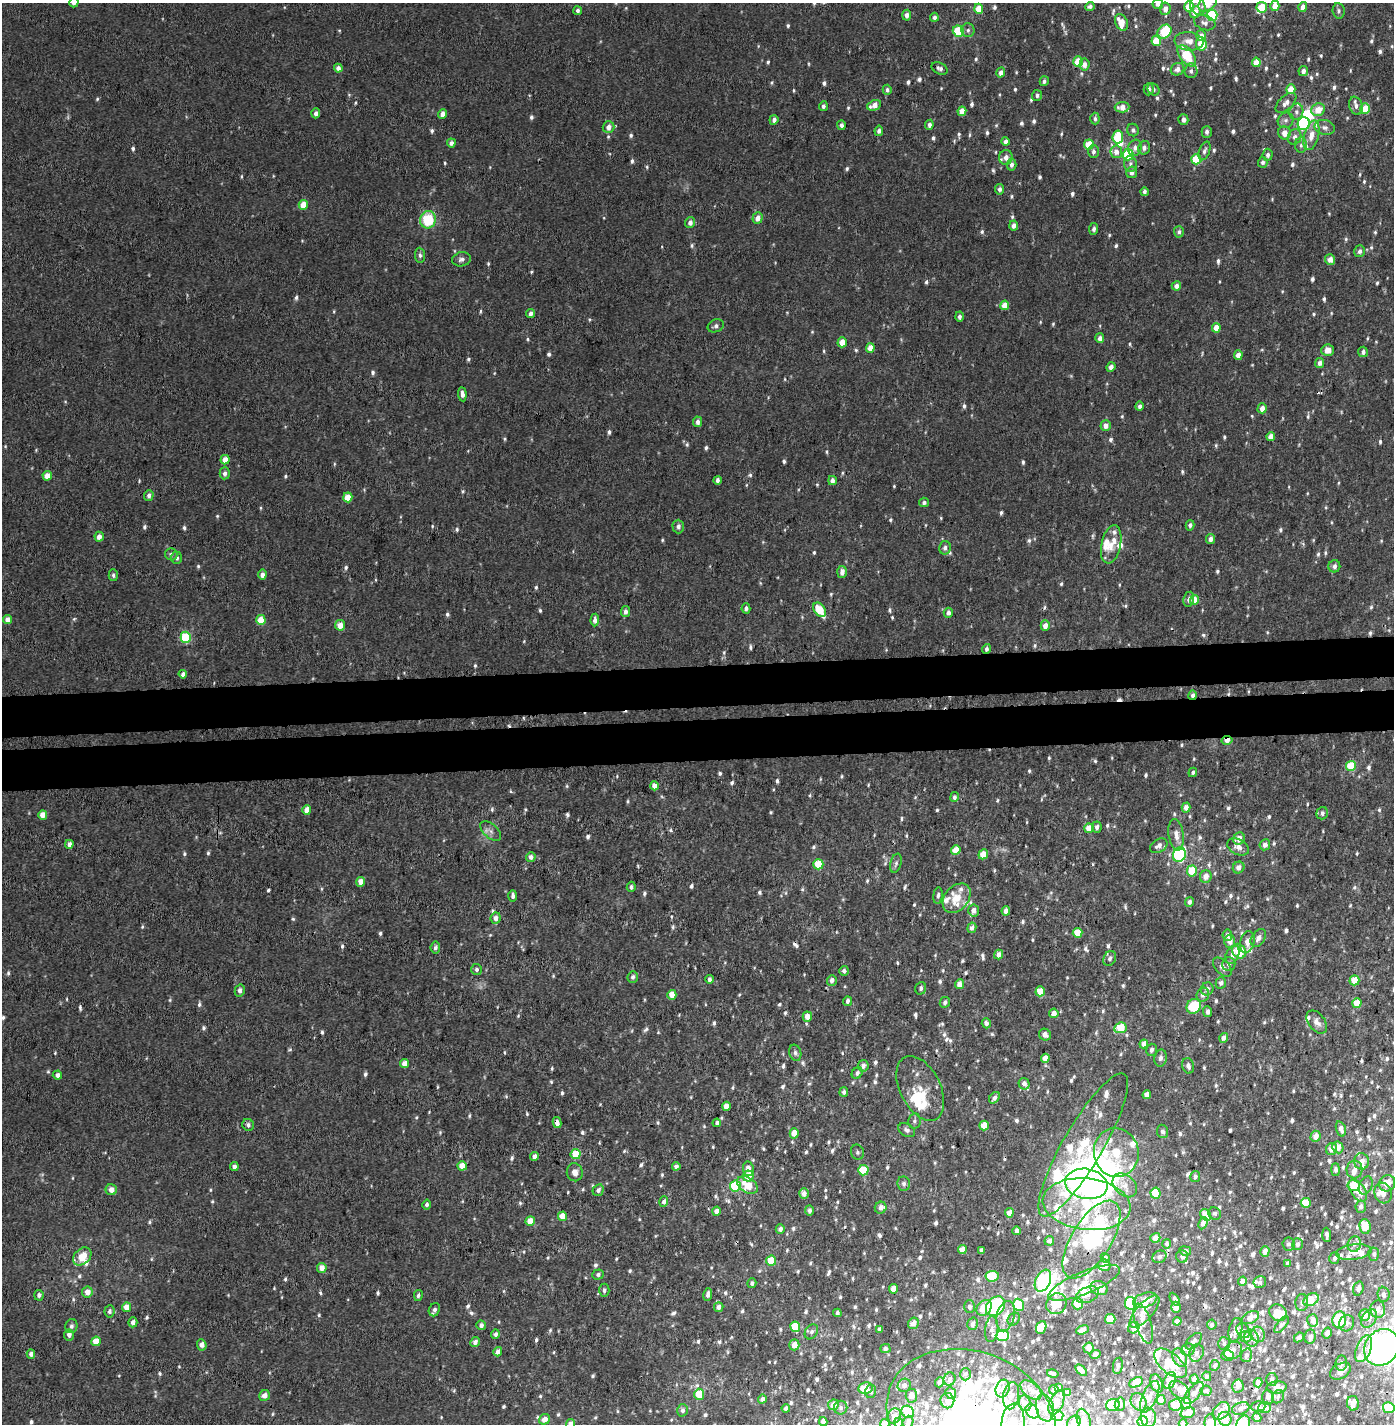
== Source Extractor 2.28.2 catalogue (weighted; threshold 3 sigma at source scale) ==
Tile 5 of 3 x 3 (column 2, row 2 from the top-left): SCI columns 1431-2822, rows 1548-2969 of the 4243 x 4517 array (HDU 1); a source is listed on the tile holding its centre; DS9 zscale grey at full resolution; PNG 1396 x 1426 px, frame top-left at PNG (2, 3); each listed source drawn as its Kron ellipse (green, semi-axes under 4 px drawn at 4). Shown black and unused: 6% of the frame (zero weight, under 3 of 4 exposures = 6% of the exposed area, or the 3 px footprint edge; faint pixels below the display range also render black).
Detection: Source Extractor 2.28.2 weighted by HDU 2 'WHT'; one run over the whole footprint, this tile lists its part. Background 0.00101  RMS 0.0036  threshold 0.0163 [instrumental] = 3 sigma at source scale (4.5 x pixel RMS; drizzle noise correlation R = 1.50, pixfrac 1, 0.0396/0.0396 arcsec/px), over >= 5 px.
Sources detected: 1215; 20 inside a brighter object's white glare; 13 cosmic-ray / hot-pixel residue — neither listed nor drawn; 100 inside a brighter listed object's ellipse — not listed separately; of the other 1082, all 500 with FLUX_AUTO >= 0.945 (the completeness limit of this list) listed and drawn (582 fainter detections not listed), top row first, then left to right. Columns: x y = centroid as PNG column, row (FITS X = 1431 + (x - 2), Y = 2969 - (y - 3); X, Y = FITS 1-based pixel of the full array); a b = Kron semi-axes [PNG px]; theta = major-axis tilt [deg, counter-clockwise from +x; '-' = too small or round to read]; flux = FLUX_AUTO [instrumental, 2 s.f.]
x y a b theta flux
74 3 5 4 - 1.1
1208 3 10 7 33 5.5
1158 4 5 5 - 1.9
1198 6 9 7 -62 2.1
1275 6 5 4 - 3.9
1090 7 5 4 - 1.1
1189 7 5 5 - 8
1262 7 5 5 - 7.4
1303 7 5 4 - 2.1
979 9 5 4 - 5.8
1165 9 6 5 - 2.7
577 11 4 4 - 1.1
1339 11 8 6 -83 0.95
1195 12 6 5 - 3.8
907 15 5 4 - 1.8
1212 15 6 5 - 30
934 17 4 4 - 1.3
1121 22 9 6 -65 5
1205 23 11 7 -18 1.7
968 30 7 6 - 0.99
958 31 6 5 - 17
1164 32 7 6 - 13
1201 36 5 5 - 3.1
1156 41 5 4 - 7.5
1189 41 14 9 -7 3.8
1201 44 7 5 -82 8.6
1187 56 12 7 -52 14
1078 62 5 5 - 8.8
1256 62 4 4 - 4.6
1084 64 6 5 - 2.1
338 68 4 4 - 1.9
940 68 8 5 -26 1.3
1178 69 7 6 - 2
1191 71 7 6 - 1.1
1303 71 5 4 - 1.7
1001 73 5 4 - 1.9
1044 81 5 4 - 1
1149 89 6 5 - 1.2
1153 89 6 5 - 0.95
1291 89 5 4 - 6.9
887 90 5 4 - 1
1037 95 5 5 - 1
1286 103 12 7 42 2.2
874 105 7 5 24 3.8
823 106 5 4 - 1.2
1356 106 9 6 -70 1.8
1122 107 7 5 2 3.4
1365 109 5 5 - 8.7
1318 110 7 6 - 4.8
962 111 4 4 - 4.2
1296 112 8 7 - 1.5
316 113 5 4 - 1.5
443 114 5 4 - 2.5
1095 119 6 4 -88 1.1
774 120 5 4 - 1.3
1183 120 5 5 - 1.7
1286 120 8 7 - 1.4
1304 124 6 6 - 33
841 125 4 4 - 1.1
929 125 5 4 - 1.3
608 127 6 6 - 2.5
1325 127 10 7 -12 1.6
1133 130 6 6 - 1.2
879 131 5 4 - 1.3
1207 132 6 5 - 1.1
1284 133 6 6 - 3.5
1311 135 15 7 74 3.9
1118 137 6 5 - 12
1295 137 8 6 71 1.7
1005 141 4 3 - 1.5
451 143 4 4 - 1.6
1089 145 5 5 - 9
1301 145 8 6 -89 1.1
1135 148 8 6 72 1.8
1144 148 7 6 - 1.5
1093 151 6 5 - 1.3
1204 151 10 5 70 1.2
1116 152 6 6 - 2.4
1128 155 6 5 - 20
1268 155 6 5 - 1.3
1006 157 7 6 - 2.5
1196 159 5 5 - 13
1263 162 5 5 - 1.2
1130 164 8 6 -88 1.3
1012 165 6 5 - 1.5
1132 172 6 5 - 1.7
1000 189 5 4 - 1.3
1144 192 4 3 - 1.1
303 205 5 4 - 5.4
758 218 6 5 - 2.8
428 220 8 8 - 16
690 223 5 5 - 1.8
1014 226 5 4 - 1.8
1094 229 6 4 83 1.1
1179 232 6 5 - 0.95
1360 251 6 5 - 1.4
420 255 7 5 -84 1
461 259 9 7 13 1.5
1330 259 5 5 - 3
1176 286 5 4 - 1.9
1005 305 5 4 - 4.5
531 314 4 4 - 1.8
959 317 5 4 - 1.2
716 326 8 6 22 1.2
1216 328 5 4 - 4.6
1100 338 5 4 - 2
842 342 5 4 - 4.4
870 348 5 4 - 4.4
1328 350 6 5 - 3
1363 352 5 5 - 1.2
1238 355 5 4 - 2.4
1320 363 5 4 - 1.8
1111 367 5 4 - 1.9
462 394 7 4 -84 1.7
1140 406 5 4 - 1.1
1262 408 5 4 - 2.6
698 422 5 4 - 1.5
1106 425 5 5 - 2.7
1271 436 4 4 - 3
225 460 5 4 - 3.5
225 473 6 5 - 1.2
47 476 5 4 - 3.9
717 480 4 3 - 1.3
832 480 4 4 - 2
149 495 5 4 - 1.4
348 497 5 4 - 6.1
924 502 5 4 - 0.95
1190 525 5 4 - 0.95
678 526 7 6 - 1.2
99 537 5 4 - 2.5
1210 539 5 4 - 1.7
1111 544 19 9 78 4.3
945 548 6 6 - 1.3
171 554 6 6 - 1
177 558 6 5 - 1.2
1334 566 6 6 - 1.2
842 572 6 5 - 2.2
113 575 5 4 - 0.95
262 575 5 4 - 1.7
1189 599 7 5 79 1.4
1194 600 5 4 - 5.6
746 608 5 4 - 1.1
819 610 8 5 -53 8.7
625 611 5 4 - 1.6
948 613 5 4 - 1.7
7 620 4 4 - 2.9
261 620 5 4 - 6.6
595 620 6 4 86 1.6
340 625 5 5 - 4.2
1045 626 5 4 - 2.6
186 637 5 5 - 20
986 649 5 4 - 1
183 674 4 4 - 1.7
1193 695 5 4 - 1.2
1227 740 5 3 - 3.3
1351 766 5 5 - 12
1193 772 5 4 - 1
654 786 4 4 - 3.3
954 797 5 4 - 1
1186 808 5 4 - 2.2
307 810 4 4 - 3.8
1322 813 6 5 - 1.4
43 815 5 4 - 3.7
1097 827 6 5 - 1.4
1089 828 5 4 - 6.1
491 831 12 7 -42 1.7
1176 835 16 7 -81 3
1239 839 6 5 - 3
69 844 4 4 - 1.9
1265 845 5 5 - 1.9
1159 846 9 6 29 1.8
1238 847 11 7 -28 2.3
956 850 5 4 - 5.5
983 854 5 4 - 4.7
1179 855 7 6 - 44
531 857 5 4 - 1.7
896 863 10 5 76 1.1
818 864 5 5 - 10
1239 868 6 5 - 1.8
1192 871 5 5 - 10
1206 877 6 6 - 3
361 882 5 4 - 3.3
631 887 5 4 - 0.94
938 895 8 4 82 0.99
513 896 6 4 89 1.1
957 898 16 11 49 7.1
1189 902 5 4 - 1.3
974 911 6 5 - 2.4
1006 911 5 4 - 2.2
496 918 6 5 - 2
972 928 5 4 - 2
1078 933 5 5 - 8
1227 935 6 5 - 1.4
1258 938 10 6 56 2.1
1230 941 6 5 - 3.2
1247 942 11 7 76 3
435 947 6 5 - 0.98
1239 951 8 6 -58 11
999 954 5 4 - 2.4
1232 955 9 6 64 2.1
1110 958 8 6 62 1.1
1229 964 7 6 - 1.4
1222 967 11 7 -46 2
477 970 5 5 - 0.98
844 971 5 4 - 1.1
633 977 6 5 - 1.1
710 979 4 4 - 0.99
832 980 5 4 - 1.8
1354 980 5 5 - 6.7
1221 983 5 5 - 1.2
960 984 5 4 - 2.8
921 988 6 5 - 1.1
1207 989 6 6 - 1.6
240 990 6 5 - 1.6
1040 991 5 4 - 6.4
672 995 5 4 - 4.8
1203 995 7 6 - 2.1
848 1001 5 4 - 1.3
945 1002 5 5 - 1.2
1357 1003 5 4 - 6.3
1194 1006 8 6 48 16
1208 1012 5 4 - 1.2
1054 1013 5 4 - 2.7
807 1017 5 4 - 3.7
1317 1022 13 8 -52 2.5
986 1023 5 4 - 1.4
1120 1028 6 5 - 12
1045 1035 6 5 - 1.7
1224 1038 5 4 - 1.7
1144 1044 4 4 - 2.8
1151 1050 6 5 - 1.2
795 1053 8 6 -73 1.2
1045 1058 5 4 - 3.5
1160 1058 8 6 79 1.5
405 1064 4 4 - 3.4
863 1066 6 5 - 1.8
1188 1066 8 5 -75 1.4
857 1073 6 5 - 1.1
57 1075 5 4 - 1.6
1024 1084 6 5 - 1.7
920 1088 35 20 -63 8.8
844 1092 5 4 - 0.98
1147 1095 4 4 - 2.5
994 1098 6 4 53 1.5
726 1106 4 4 - 2.4
914 1121 7 6 - 0.95
557 1123 5 4 - 1.7
717 1123 4 3 - 1
248 1125 6 5 - 1.2
984 1126 5 4 - 7.2
1341 1129 8 5 -72 2
907 1130 9 6 -29 1.3
1162 1131 7 5 -82 1.3
794 1133 5 4 - 4.7
1315 1136 6 5 - 2.9
1083 1145 82 20 60 35
1338 1147 6 5 - 3.4
1331 1149 6 5 - 2.1
857 1152 8 6 -70 1
1116 1153 24 22 -78 18
576 1154 5 5 - 9
534 1156 4 4 - 1.7
1362 1161 8 7 - 2.8
462 1166 5 4 - 5.1
676 1166 4 4 - 1.6
234 1167 4 4 - 1.5
748 1169 7 5 -83 2.6
1354 1169 9 8 - 2
863 1170 5 5 - 11
1336 1170 6 4 90 1
575 1172 9 8 - 2.4
748 1176 5 5 - 4.6
1195 1176 5 5 - 1.5
1387 1183 8 7 - 5.1
904 1184 7 6 - 1.3
1086 1184 21 15 -10 140
747 1185 11 7 -34 8.6
1125 1185 14 10 -43 3.3
1354 1185 6 5 - 11
1366 1185 9 6 67 1.5
735 1186 5 5 - 25
111 1190 5 5 - 2.7
598 1190 6 5 - 1.4
1358 1191 12 7 -56 6.7
804 1193 5 4 - 2.3
1156 1193 5 5 - 14
1383 1193 10 8 -73 3.6
664 1202 5 4 - 1.4
1306 1203 5 5 - 9.8
1087 1204 44 26 -6 36
427 1205 5 4 - 1
1361 1207 6 5 - 1.4
881 1208 6 5 - 2.1
716 1211 4 4 - 2.6
809 1211 5 4 - 1.2
1009 1213 4 4 - 2.6
1215 1213 6 6 - 0.97
1206 1215 6 5 - 6.9
563 1216 5 4 - 4.9
530 1221 5 4 - 4.7
1203 1223 6 4 65 2.1
1365 1226 7 5 -85 6.6
780 1229 5 4 - 1.6
1017 1231 4 3 - 1.4
1327 1235 7 3 -85 1.2
1155 1238 5 5 - 3.1
1091 1239 44 20 58 44
1049 1241 5 5 - 1.4
1167 1244 4 4 - 0.97
1289 1244 6 6 - 0.95
1298 1244 6 5 - 1.3
1354 1244 8 6 74 1.7
962 1250 4 4 - 3.9
981 1250 4 3 - 1
1185 1251 6 4 -9 1.1
1265 1251 5 4 - 2.4
1354 1252 18 7 6 3.4
1374 1254 6 5 - 1.1
82 1256 10 7 44 6.4
1182 1256 6 6 - 1.1
1160 1257 7 6 - 1.2
1105 1258 5 4 - 1.2
1334 1258 6 5 - 0.95
771 1261 5 5 - 9.4
1288 1263 4 3 - 1.1
1104 1265 6 5 - 2.9
322 1268 5 5 - 3.3
598 1274 5 5 - 1
992 1276 7 5 7 12
1043 1281 12 7 65 25
1242 1281 4 4 - 1.7
1260 1282 6 6 - 1
752 1283 5 4 - 1
1084 1283 38 11 22 8
1099 1288 9 7 -19 4.2
894 1289 5 4 - 4.1
1358 1289 7 5 70 1.4
604 1290 6 5 - 1.2
87 1292 5 5 - 3.4
708 1294 6 4 80 1.3
1384 1294 7 6 - 1.4
39 1295 5 4 - 1.2
418 1295 5 4 - 0.95
1087 1295 12 7 24 3.3
1175 1299 7 4 -58 1.1
1145 1300 12 7 17 3.9
1311 1300 8 5 29 7.4
1302 1302 8 6 88 1.1
1131 1303 6 5 - 30
1056 1304 11 9 49 11
1078 1304 5 5 - 6.9
1019 1305 6 5 - 13
995 1306 11 8 48 23
126 1307 4 4 - 4.8
719 1307 5 4 - 2
969 1307 6 5 - 1.2
1176 1307 5 4 - 2.3
984 1308 9 6 48 5.6
1378 1309 9 7 -89 2.2
434 1310 7 5 64 1.2
109 1311 6 5 - 1.1
1145 1312 20 8 48 3.9
837 1313 4 3 - 1.1
1278 1313 9 8 - 6.3
1365 1315 6 5 - 3.1
1006 1316 15 8 76 4
1250 1318 9 5 27 3.2
1369 1318 10 7 57 2
1014 1319 7 5 51 1.1
1110 1319 5 5 - 7.5
1313 1320 6 5 - 1.9
1339 1320 8 7 - 15
1177 1321 4 4 - 2.6
133 1322 5 4 - 1.6
913 1323 6 5 - 2.5
1143 1323 21 8 -73 2.8
1347 1323 8 7 - 1.7
973 1324 6 5 - 1.5
481 1325 5 4 - 1.3
1212 1325 5 5 - 1.1
1282 1325 10 4 51 0.96
71 1326 7 6 - 1.2
795 1327 5 5 - 9.6
1041 1327 6 5 - 4
1134 1328 6 5 - 2.3
880 1329 4 3 - 1.1
992 1329 13 6 84 1.8
1082 1330 6 4 22 2.3
1235 1330 12 6 77 2.6
1243 1330 8 6 -58 1.2
811 1332 8 6 57 1.1
1327 1333 6 5 - 1.6
495 1334 5 4 - 1.3
1258 1334 7 6 - 1.3
69 1335 5 5 - 1.6
1002 1336 6 5 - 22
1246 1337 6 5 - 2.3
1299 1337 5 4 - 1
1310 1337 7 5 82 1.5
1251 1338 8 7 - 1.3
96 1341 5 4 - 5.8
1194 1341 10 5 47 1.4
475 1342 5 4 - 1.8
1224 1344 6 6 - 1.1
202 1345 5 4 - 2.5
794 1345 5 5 - 3.1
1382 1347 19 16 52 130
1089 1348 5 5 - 3.4
885 1349 5 4 - 1.1
1364 1349 14 7 68 3.5
1188 1350 6 6 - 1.4
1233 1350 10 8 39 2.2
498 1352 4 4 - 2
1196 1353 9 7 67 1.9
31 1354 4 4 - 1.7
1096 1354 5 4 - 1.2
1228 1355 6 5 - 2.9
1246 1355 7 5 74 1.2
1180 1358 9 6 -62 4.3
1170 1363 19 10 -39 6.6
1341 1363 7 6 - 1.1
1215 1365 5 4 - 1.1
1118 1366 8 5 79 1
1081 1370 7 4 -45 2
1340 1371 11 7 30 2.3
1053 1373 6 3 -13 1.3
965 1374 6 5 - 1.1
1207 1376 5 4 - 1.4
950 1379 6 6 - 1
1194 1379 5 4 - 2.3
1272 1379 6 5 - 0.96
1170 1381 9 5 64 5.4
939 1382 5 4 - 1.2
1136 1382 7 5 26 6
1157 1383 9 6 -69 3.3
1258 1383 5 4 - 2.7
904 1385 7 6 - 1.4
1238 1386 6 6 - 1.7
1277 1387 10 6 5 4
865 1388 7 6 - 6.5
1059 1388 4 3 - 1.1
1003 1389 9 6 68 1.9
1031 1390 12 7 -40 2.2
1054 1390 5 4 - 1
1180 1390 11 7 -39 2.5
871 1391 6 5 - 1.3
1206 1391 5 5 - 1
1068 1392 4 4 - 1.8
951 1393 6 5 - 2.5
1194 1393 13 6 51 2.4
699 1394 5 5 - 7
264 1395 6 5 - 2.4
911 1396 7 5 -86 2
1011 1396 14 8 80 1.9
1150 1397 17 7 65 2.8
1268 1397 7 6 - 1.4
1278 1397 7 5 57 1
762 1399 4 4 - 1.2
1161 1400 5 4 - 2
947 1401 7 7 - 1.8
1139 1402 9 7 -58 2.7
1025 1403 8 6 -71 1.2
1056 1403 13 7 66 3.5
1186 1403 6 5 - 3.3
1353 1403 7 6 - 3.9
1120 1404 7 5 79 1.2
833 1405 5 5 - 2.8
1113 1405 7 6 - 14
1175 1405 6 5 - 5.2
1258 1406 7 5 2 1.4
786 1408 4 4 - 1.1
841 1408 7 6 - 1
1045 1408 14 9 -78 2.8
1241 1408 9 6 19 2
1265 1408 6 5 - 2.2
1389 1408 6 5 - 13
682 1410 6 5 - 1.1
1032 1411 8 6 -49 7
1221 1411 10 7 48 2.4
908 1412 7 5 -42 14
1188 1413 7 5 16 4.4
894 1416 8 6 53 2.5
1057 1416 6 5 - 11
1148 1417 9 7 -85 3.1
971 1418 87 66 -20 270
1257 1418 4 4 - 2.3
544 1419 6 5 - 3.2
1225 1419 7 6 - 5.3
1084 1420 12 6 -73 1.8
823 1421 4 4 - 1.9
898 1422 5 4 - 4.8
908 1422 6 5 - 1.6
1143 1422 5 5 - 4.7
1074 1423 7 6 - 3.1
1183 1423 4 4 - 1.2
1210 1423 9 5 90 7.4
571 1424 5 4 - 3.4
885 1424 5 4 - 4.8
1013 1424 21 11 84 7.3
1243 1424 9 6 71 7.2
Overlapping masked pixels (flux is a lower limit): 6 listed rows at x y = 1193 695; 1227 740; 557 1123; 1091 1239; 833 1405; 971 1418
Isophote crosses this tile's border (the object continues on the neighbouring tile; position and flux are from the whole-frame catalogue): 17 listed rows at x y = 74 3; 1208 3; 1158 4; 1189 7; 1382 1347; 1389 1408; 971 1418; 1225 1419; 898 1422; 1143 1422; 1074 1423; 1183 1423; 1210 1423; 571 1424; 885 1424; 1013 1424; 1243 1424